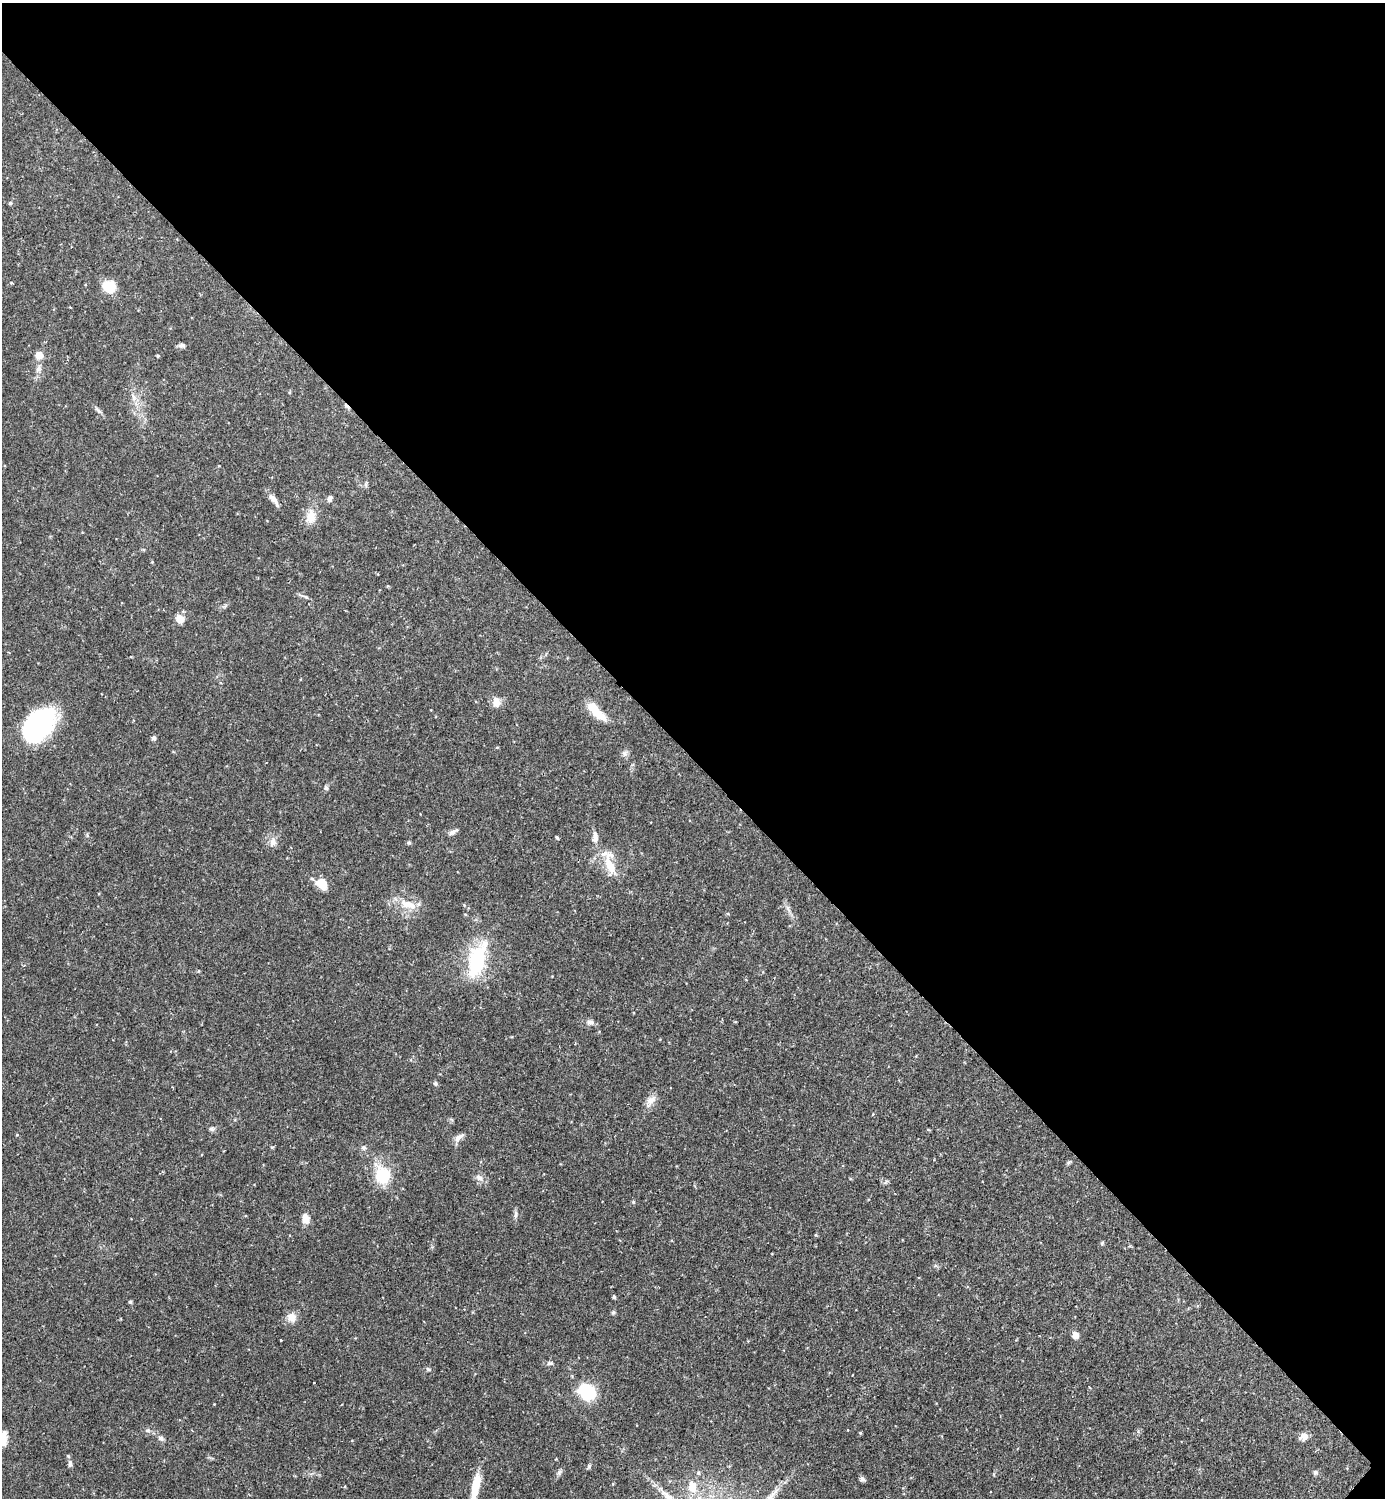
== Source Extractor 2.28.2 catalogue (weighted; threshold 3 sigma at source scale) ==
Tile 3 of 4 x 4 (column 3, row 1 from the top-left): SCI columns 2921-4303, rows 4487-5982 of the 5983 x 5982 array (HDU 1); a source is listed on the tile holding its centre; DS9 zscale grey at full resolution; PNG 1387 x 1500 px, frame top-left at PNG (2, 3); no overlay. Shown black and unused: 51% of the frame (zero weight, under 2 of 3 exposures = <1% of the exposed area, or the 3 px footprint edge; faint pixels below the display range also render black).
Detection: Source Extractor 2.28.2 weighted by HDU 2 'WHT'; one run over the whole footprint, this tile lists its part. Background 0.0719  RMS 0.0042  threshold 0.0191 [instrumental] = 3 sigma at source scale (4.5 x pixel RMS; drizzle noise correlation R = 1.50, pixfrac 1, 0.05/0.05 arcsec/px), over >= 5 px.
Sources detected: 74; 1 cosmic-ray / hot-pixel residue — not listed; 2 inside a brighter listed object's ellipse — not listed separately; the other 71 listed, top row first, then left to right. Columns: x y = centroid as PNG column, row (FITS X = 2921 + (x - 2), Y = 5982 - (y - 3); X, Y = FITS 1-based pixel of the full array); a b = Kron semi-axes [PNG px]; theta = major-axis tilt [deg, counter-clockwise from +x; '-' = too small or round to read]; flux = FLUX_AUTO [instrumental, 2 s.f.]
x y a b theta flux
10 203 5 4 - 0.55
12 283 4 3 - 0.62
109 286 13 12 - 9.3
181 345 9 6 0 1.2
39 355 6 5 - 6.4
158 356 3 3 - 0.52
39 368 10 7 59 1.7
133 397 11 6 -64 2.3
98 410 13 4 -45 1.2
366 485 9 3 85 0.7
329 499 8 6 72 1.4
274 500 20 6 -54 2.6
311 516 21 13 86 5.8
152 562 4 4 - 0.35
306 597 6 4 -44 0.68
180 619 9 8 - 4.1
496 702 13 9 -83 3.5
597 712 29 10 -46 8.1
38 725 36 23 47 65
154 738 6 5 - 1.1
497 747 5 3 - 0.33
625 753 8 7 - 1.4
326 788 6 5 - 0.85
453 832 11 6 29 1.6
557 837 4 3 - 0.61
595 837 16 8 83 2.8
273 842 12 8 72 2.6
409 843 6 4 -18 0.56
609 864 18 12 -66 7.3
322 884 14 11 -40 6.4
409 905 24 10 -19 7.3
788 909 12 4 -69 1.6
477 960 43 19 74 29
198 971 5 3 - 0.38
590 1022 10 7 -6 1.7
435 1083 7 5 -89 0.72
651 1100 15 10 34 3.1
211 1129 7 6 - 1
17 1135 5 3 - 0.35
459 1137 16 7 38 2.3
364 1147 7 6 - 1.2
1069 1162 7 4 49 0.71
383 1175 22 18 -70 16
479 1178 10 7 -32 2.1
633 1202 5 4 - 0.52
516 1214 10 5 80 1.3
306 1219 10 7 -79 4
816 1235 5 3 - 0.36
1102 1243 5 4 - 0.59
614 1297 5 4 - 0.63
130 1302 5 4 - 0.57
613 1312 6 5 - 0.68
292 1317 13 12 - 3.3
1076 1335 6 6 - 3.3
281 1340 3 3 - 0.71
550 1363 9 5 2 1.1
428 1369 7 5 -19 0.76
587 1392 14 12 -33 24
147 1430 8 5 20 0.88
860 1433 4 4 - 0.39
1304 1436 10 9 - 2.8
161 1438 9 6 -22 1.2
3 1439 14 8 84 6.8
70 1464 10 6 -87 1.4
589 1467 7 5 37 0.78
559 1472 9 5 71 1.1
1315 1472 7 6 - 0.88
862 1479 8 5 -57 1.2
613 1484 4 3 - 0.31
475 1486 32 9 77 8.8
692 1487 14 10 -78 5.7
Isophote crosses this tile's border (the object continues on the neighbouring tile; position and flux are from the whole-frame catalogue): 2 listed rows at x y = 3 1439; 475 1486
Unlisted compact peaks at least as high as the median listed source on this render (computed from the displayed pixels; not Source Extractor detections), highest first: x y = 272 1147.